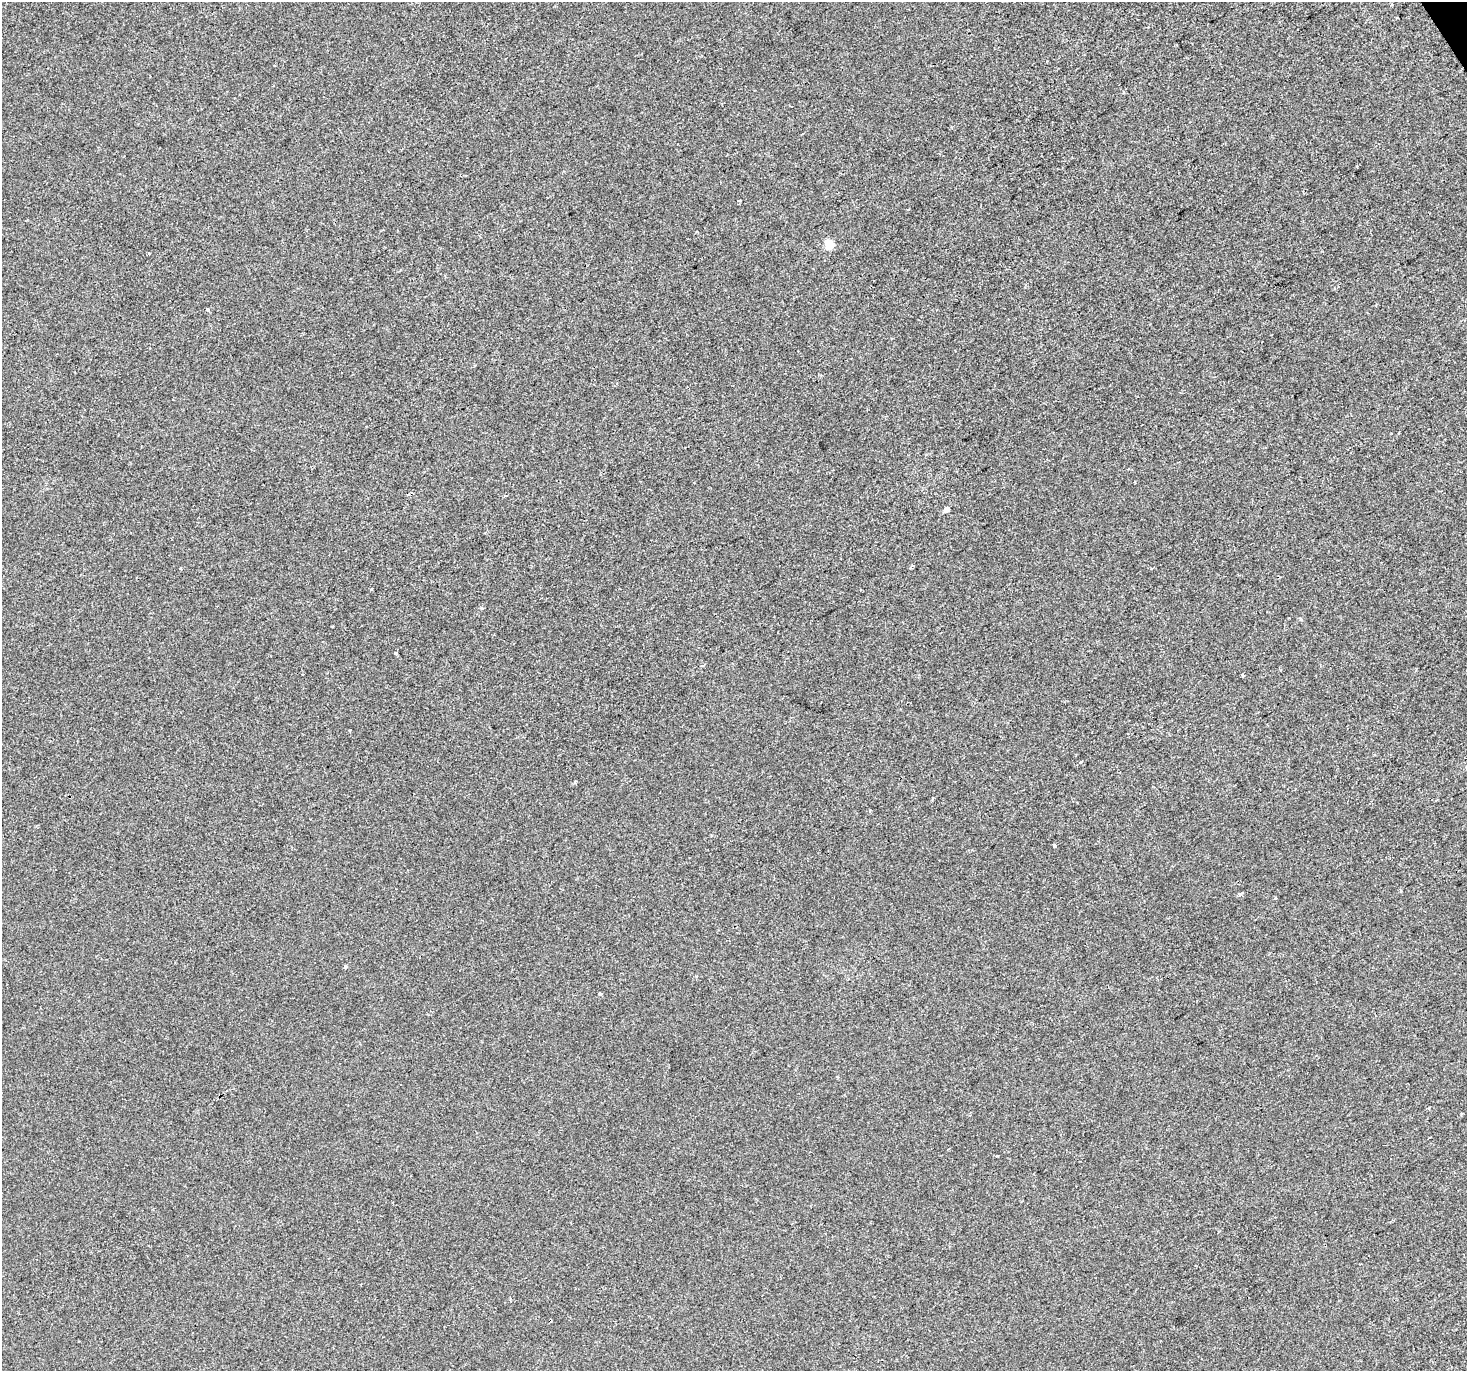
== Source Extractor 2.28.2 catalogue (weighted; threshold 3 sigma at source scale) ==
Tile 10 of 4 x 4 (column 2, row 3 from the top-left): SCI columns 1468-2932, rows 1544-2912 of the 5861 x 5764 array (HDU 1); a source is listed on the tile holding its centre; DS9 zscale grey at full resolution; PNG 1469 x 1373 px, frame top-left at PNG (2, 2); no overlay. Shown black and unused: <1% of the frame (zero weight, under 2 of 3 exposures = <1% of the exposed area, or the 3 px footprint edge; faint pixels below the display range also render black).
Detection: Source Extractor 2.28.2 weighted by HDU 2 'WHT'; one run over the whole footprint, this tile lists its part. Background -5.51e-04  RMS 0.0041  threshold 0.0185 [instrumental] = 3 sigma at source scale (4.5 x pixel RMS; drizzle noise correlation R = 1.50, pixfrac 1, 0.0396/0.0396 arcsec/px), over >= 5 px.
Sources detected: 19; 1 cosmic-ray / hot-pixel residue — not listed; the other 18 listed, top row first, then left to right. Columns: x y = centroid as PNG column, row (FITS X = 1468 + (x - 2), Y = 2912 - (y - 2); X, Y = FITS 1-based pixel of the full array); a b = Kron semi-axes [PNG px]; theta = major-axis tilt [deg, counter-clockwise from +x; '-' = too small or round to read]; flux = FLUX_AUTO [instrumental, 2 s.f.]
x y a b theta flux
739 201 3 2 - 0.44
829 245 13 9 -66 3.7
207 310 4 3 - 1.8
946 510 4 4 - 2.5
180 569 3 2 - 0.59
371 589 4 3 - 1.4
482 608 4 3 - 0.59
1301 619 5 4 - 0.57
396 653 3 3 - 1.7
702 666 3 3 - 1.3
1243 675 4 3 - 0.81
870 811 4 3 - 0.52
1055 846 3 3 - 9.3
1401 891 4 3 - 0.46
1239 894 5 3 - 0.48
1275 898 3 2 - 0.43
345 966 4 3 - 2.4
600 993 4 3 - 0.57
Unlisted compact peaks at least as high as the median listed source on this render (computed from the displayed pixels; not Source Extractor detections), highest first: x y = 997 1156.